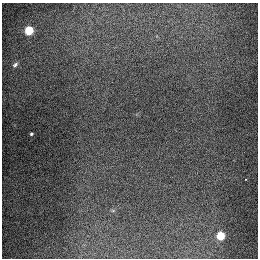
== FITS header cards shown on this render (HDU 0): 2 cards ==
NAXIS1  =                  256
NAXIS2  =                  256

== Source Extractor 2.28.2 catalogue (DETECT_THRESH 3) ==
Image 256 x 256 px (HDU 0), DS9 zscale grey, 1 PNG px = 1 image px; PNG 260 x 260 px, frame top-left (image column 1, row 256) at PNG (2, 3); no overlay
Background 1290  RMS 27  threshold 79.8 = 3 sigma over >= 5 px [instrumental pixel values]
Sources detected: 5; all 5 listed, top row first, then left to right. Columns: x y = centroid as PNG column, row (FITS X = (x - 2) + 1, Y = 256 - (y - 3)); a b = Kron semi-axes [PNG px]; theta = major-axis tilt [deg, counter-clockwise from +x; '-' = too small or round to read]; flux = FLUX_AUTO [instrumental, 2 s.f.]
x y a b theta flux
29 30 5 5 - 92000
15 65 8 5 41 4700
31 134 3 3 - 2400
245 179 3 2 - 2600
220 236 5 5 - 68000